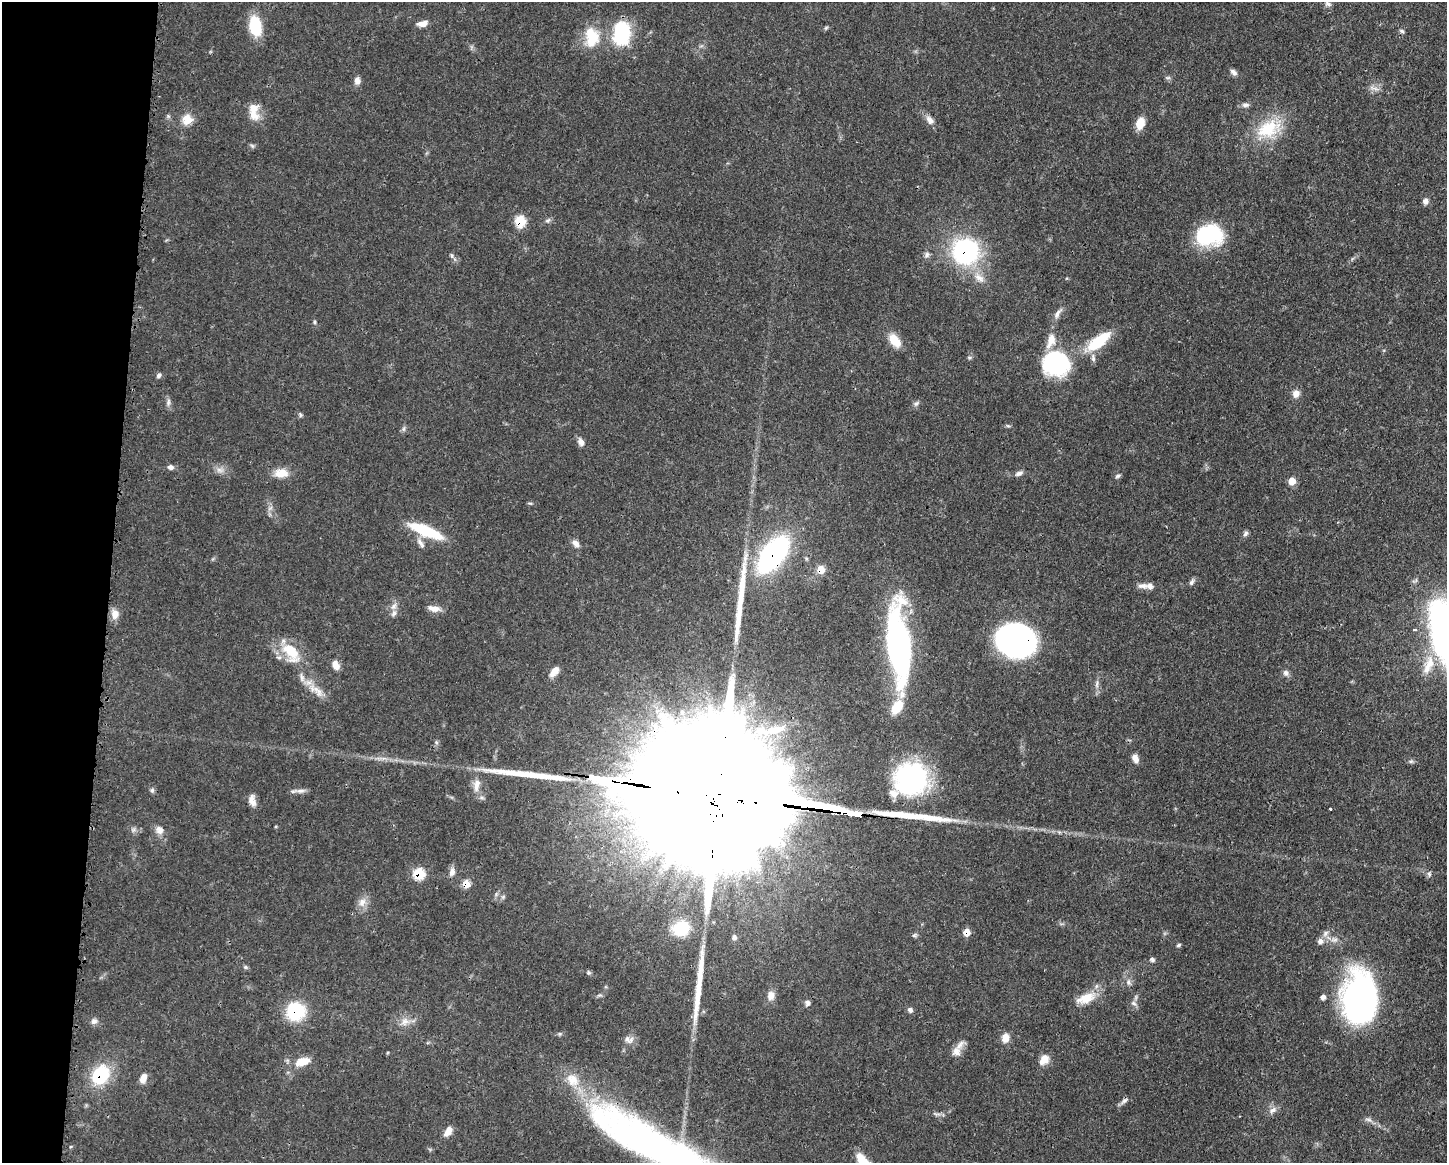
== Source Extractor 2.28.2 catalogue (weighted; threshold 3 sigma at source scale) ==
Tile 7 of 3 x 4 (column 1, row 3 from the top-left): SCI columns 118-1562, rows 1164-2324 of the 4682 x 4647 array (HDU 1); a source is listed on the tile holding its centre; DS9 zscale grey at full resolution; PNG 1449 x 1165 px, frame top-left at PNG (2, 2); no overlay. Shown black and unused: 8% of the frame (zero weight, under 3 of 4 exposures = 1% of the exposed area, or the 3 px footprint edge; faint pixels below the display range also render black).
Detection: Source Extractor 2.28.2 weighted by HDU 2 'WHT'; one run over the whole footprint, this tile lists its part. Background 0.0563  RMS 0.0033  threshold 0.0148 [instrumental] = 3 sigma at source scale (4.5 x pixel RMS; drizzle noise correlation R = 1.50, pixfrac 1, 0.05/0.05 arcsec/px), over >= 5 px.
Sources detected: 137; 1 too faint to see at this stretch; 2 inside a brighter object's white glare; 5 long thin detections or spike segments (spike, bleed or trail) — not listed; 11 inside a brighter listed object's ellipse — not listed separately; the other 118 listed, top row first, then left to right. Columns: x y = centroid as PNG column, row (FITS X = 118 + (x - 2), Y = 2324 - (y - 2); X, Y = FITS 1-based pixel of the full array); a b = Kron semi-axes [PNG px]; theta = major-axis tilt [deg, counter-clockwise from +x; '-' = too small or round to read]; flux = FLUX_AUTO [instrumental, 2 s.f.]
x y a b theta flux
1328 4 9 6 -24 0.91
423 23 11 6 11 2.6
255 26 19 11 -80 13
826 28 5 5 - 0.47
1402 31 7 5 -18 0.65
621 34 22 15 84 24
592 37 29 19 -85 10
1233 72 10 6 -41 1.2
1168 78 7 4 18 0.56
357 81 9 6 -84 1.9
1373 88 16 5 -12 1.5
1245 105 10 6 6 1.2
253 114 20 12 -50 4.4
187 119 6 6 - 11
930 120 12 8 -52 2.1
1140 123 11 7 74 6.1
1268 129 36 23 24 15
1425 201 7 7 - 1.5
548 220 9 5 36 0.81
520 221 7 6 - 17
1209 235 29 21 9 26
966 251 15 14 - 69
452 255 7 5 -87 0.68
927 255 8 7 - 1.1
979 278 17 10 -40 3.7
1058 313 18 6 56 1.9
314 322 6 4 -89 0.45
894 340 17 10 -53 5.5
1098 341 32 12 39 13
969 357 6 4 -18 0.43
1056 363 31 28 -12 31
159 375 7 5 66 0.87
1296 393 9 8 - 2.3
168 402 12 5 85 1.1
916 403 9 5 37 0.92
301 415 7 5 -74 0.53
1008 426 6 4 -18 0.47
404 429 8 4 82 0.71
581 442 11 7 -69 1.7
171 467 8 6 -3 1.2
220 470 11 7 -1 1.7
281 473 18 11 1 4.6
1019 473 11 6 22 1.2
1118 476 7 4 27 0.64
1292 481 6 6 - 4.9
530 503 6 3 -18 0.42
426 531 40 11 -22 15
1245 533 8 6 47 0.87
420 543 16 6 -55 1.7
576 543 11 7 -43 1.7
773 554 30 15 52 82
821 569 6 6 - 6.1
1192 582 10 5 58 0.9
1142 586 16 7 -4 1.9
394 606 11 7 51 1.8
434 608 17 7 -9 2.7
115 614 13 9 -89 2.9
1415 630 4 3 - 0.69
1014 639 34 26 -2 110
899 645 85 22 -85 83
291 652 32 18 -57 11
1430 663 21 12 -80 6.2
336 665 10 6 -63 2.8
554 671 12 7 51 3.1
1286 673 9 8 - 1.3
1097 684 11 4 85 1.1
318 691 29 9 -43 4.7
682 712 7 6 - 1.1
1135 758 10 6 -63 2.1
1411 761 6 5 - 0.61
911 779 35 35 - 49
476 785 19 9 80 3.5
152 790 7 6 - 0.72
301 791 15 6 4 1.6
715 794 135 29 -8 49000
252 800 15 8 -77 2.3
1330 809 2 2 - 0.29
133 830 7 4 71 0.71
160 830 11 10 - 2.2
452 872 11 7 73 1.8
419 874 7 6 - 16
1429 874 8 5 83 0.81
466 884 7 6 - 5
362 902 14 9 64 2.7
681 928 18 15 20 11
967 932 7 6 - 3.3
1325 933 10 6 52 1.3
734 937 7 6 - 0.86
1320 941 8 8 - 1.5
1178 945 6 4 28 0.53
1152 959 6 5 - 0.8
245 967 6 5 - 0.56
588 973 6 6 - 0.58
1128 982 9 6 -76 1.2
771 996 13 9 81 2.4
1323 997 6 5 - 1.2
1086 998 27 12 21 6.3
1359 998 53 34 -88 92
807 1003 7 7 - 1.2
1134 1003 8 5 -27 1
910 1010 8 6 -47 0.96
296 1011 17 16 - 20
94 1021 9 8 - 1.3
405 1022 12 10 46 2.8
1005 1038 10 8 78 3.1
627 1039 13 7 -68 1.5
957 1052 13 11 -82 2.5
1044 1060 13 9 55 3.5
302 1062 17 8 16 5.6
100 1075 17 14 54 22
143 1078 12 8 67 2.4
1124 1101 12 6 40 1.2
1272 1110 13 7 36 1.8
937 1114 12 2 0 0.82
1368 1120 12 5 -14 1.2
448 1132 12 7 56 3
652 1144 135 32 -28 160
863 1161 18 8 -50 8.1
Overlapping masked pixels (flux is a lower limit): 12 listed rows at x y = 520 221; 966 251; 773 554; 821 569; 1014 639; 715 794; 419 874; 466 884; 967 932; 296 1011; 100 1075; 652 1144
Isophote crosses this tile's border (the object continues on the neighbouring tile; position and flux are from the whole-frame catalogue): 2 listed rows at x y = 652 1144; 863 1161